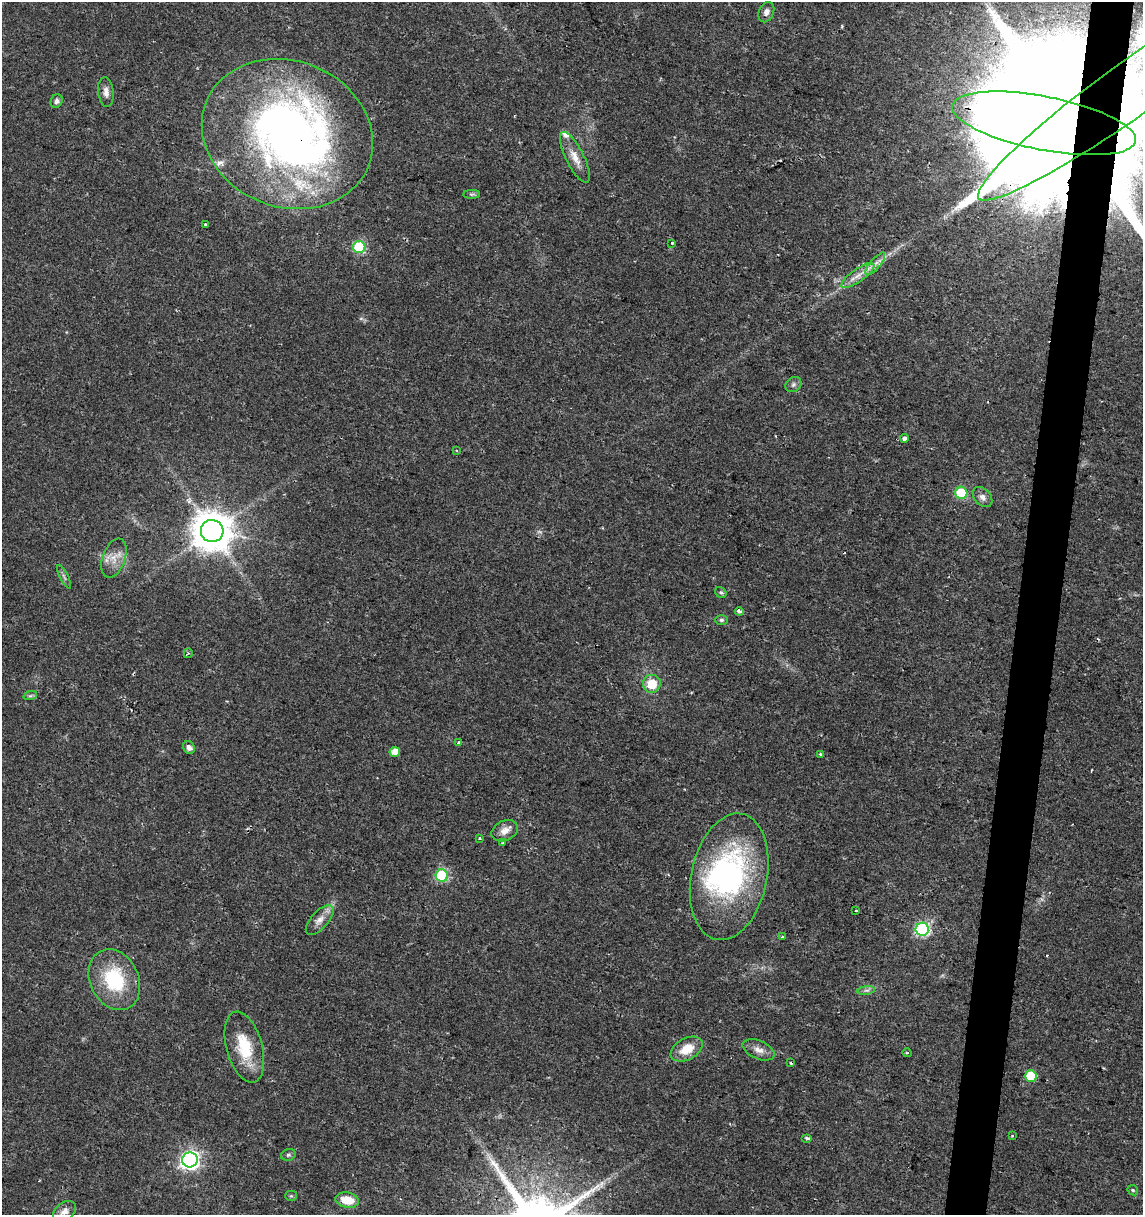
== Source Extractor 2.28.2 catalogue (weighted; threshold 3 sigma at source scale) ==
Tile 10 of 4 x 4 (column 2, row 3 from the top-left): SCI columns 1426-2566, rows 1215-2427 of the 5073 x 4864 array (HDU 1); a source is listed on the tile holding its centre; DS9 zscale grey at full resolution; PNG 1145 x 1217 px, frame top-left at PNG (2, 2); each listed source drawn as its Kron ellipse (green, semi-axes under 4 px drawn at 4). Shown black and unused: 4% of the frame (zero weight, under 2 of 3 exposures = <1% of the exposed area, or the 3 px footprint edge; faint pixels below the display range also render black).
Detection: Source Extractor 2.28.2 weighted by HDU 2 'WHT'; one run over the whole footprint, this tile lists its part. Background 0.0204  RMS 0.0027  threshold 0.0122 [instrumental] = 3 sigma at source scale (4.5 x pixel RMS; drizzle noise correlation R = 1.50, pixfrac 1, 0.0396/0.0396 arcsec/px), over >= 5 px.
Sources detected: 63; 4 inside a brighter object's white glare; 1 cosmic-ray / hot-pixel residue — neither listed nor drawn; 2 inside a brighter listed object's ellipse — not listed separately; the other 56 listed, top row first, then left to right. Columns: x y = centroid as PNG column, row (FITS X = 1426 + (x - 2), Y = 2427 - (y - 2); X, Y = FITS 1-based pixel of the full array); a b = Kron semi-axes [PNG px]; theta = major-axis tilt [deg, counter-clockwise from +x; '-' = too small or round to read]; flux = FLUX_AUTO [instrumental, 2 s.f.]
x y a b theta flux
766 12 10 7 67 1.2
1140 82 199 27 36 910
106 92 15 7 -84 1.5
57 101 7 5 60 0.83
1044 123 93 27 -11 34000
287 134 87 73 -21 180
575 157 28 9 -63 3.4
472 194 8 4 0 0.51
205 225 3 3 - 0.73
672 243 3 3 - 0.46
359 247 6 6 - 23
875 264 14 5 50 1.5
858 275 19 6 35 2.6
793 384 9 7 39 0.81
905 438 4 4 - 1.1
456 450 4 3 - 0.27
961 493 6 6 - 16
983 497 11 8 -48 1.4
212 531 11 11 - 800
114 558 20 11 70 3.4
64 577 13 3 -64 0.66
721 592 6 5 - 0.49
739 611 4 3 - 2
721 620 6 5 - 0.57
188 653 5 3 - 0.39
652 684 9 9 - 5.5
30 696 7 4 18 0.49
459 743 4 3 - 0.77
189 747 7 5 -55 1.2
395 752 5 5 - 2.7
820 754 3 3 - 0.49
505 831 14 10 26 2.1
479 838 3 3 - 0.57
503 843 3 3 - 0.34
442 876 6 6 - 27
729 877 64 38 78 55
856 910 3 2 - 0.27
320 920 18 8 48 2.3
922 929 6 6 - 47
782 937 3 3 - 0.36
114 980 32 24 -64 17
866 990 9 4 8 0.66
244 1047 36 18 -75 11
687 1049 17 10 28 5.2
759 1050 17 9 -23 2.1
907 1053 5 3 - 0.23
791 1063 3 3 - 0.6
1031 1076 6 5 - 12
1012 1136 3 3 - 0.43
807 1138 5 4 - 0.57
288 1155 7 5 15 0.58
190 1160 8 7 - 110
1133 1190 6 4 -46 0.4
291 1196 5 5 - 0.38
347 1200 12 7 -9 5.1
64 1211 13 8 37 1.6
Overlapping masked pixels (flux is a lower limit): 3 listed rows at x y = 1140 82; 1044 123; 287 134
Isophote crosses this tile's border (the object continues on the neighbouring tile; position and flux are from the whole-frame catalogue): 1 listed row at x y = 1140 82